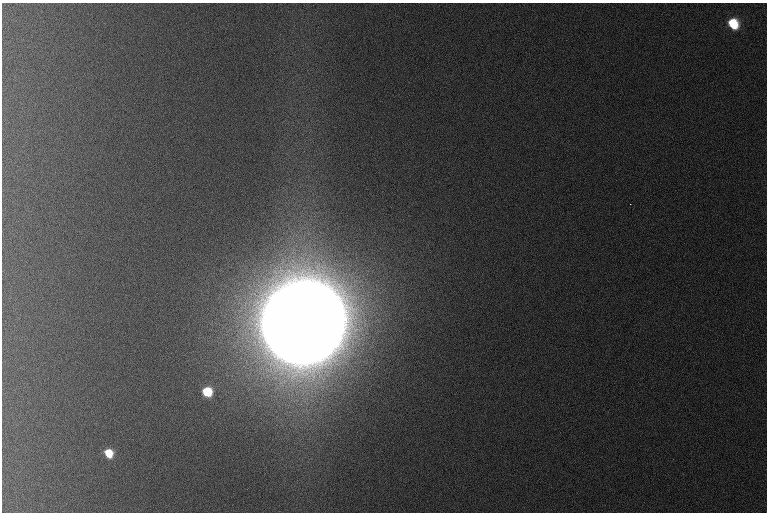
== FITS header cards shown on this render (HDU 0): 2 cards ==
NAXIS1  =                  765 /
NAXIS2  =                  510 /

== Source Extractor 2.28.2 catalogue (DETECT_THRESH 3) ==
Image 765 x 510 px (HDU 0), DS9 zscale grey, 1 PNG px = 1 image px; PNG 769 x 514 px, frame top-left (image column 1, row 510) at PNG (2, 3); no overlay
Background 1090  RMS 11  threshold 33.1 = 3 sigma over >= 5 px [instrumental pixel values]
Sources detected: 5; all 5 listed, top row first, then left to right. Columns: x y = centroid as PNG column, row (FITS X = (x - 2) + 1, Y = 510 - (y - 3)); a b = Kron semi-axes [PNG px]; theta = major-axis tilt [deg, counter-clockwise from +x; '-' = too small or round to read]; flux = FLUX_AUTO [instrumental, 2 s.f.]
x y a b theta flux
733 24 9 8 - 2.9e+04
630 204 2 2 - 6.4e+02
303 322 57 53 39 2.7e+07
207 392 8 7 - 2.6e+04
109 453 7 6 - 2.1e+04